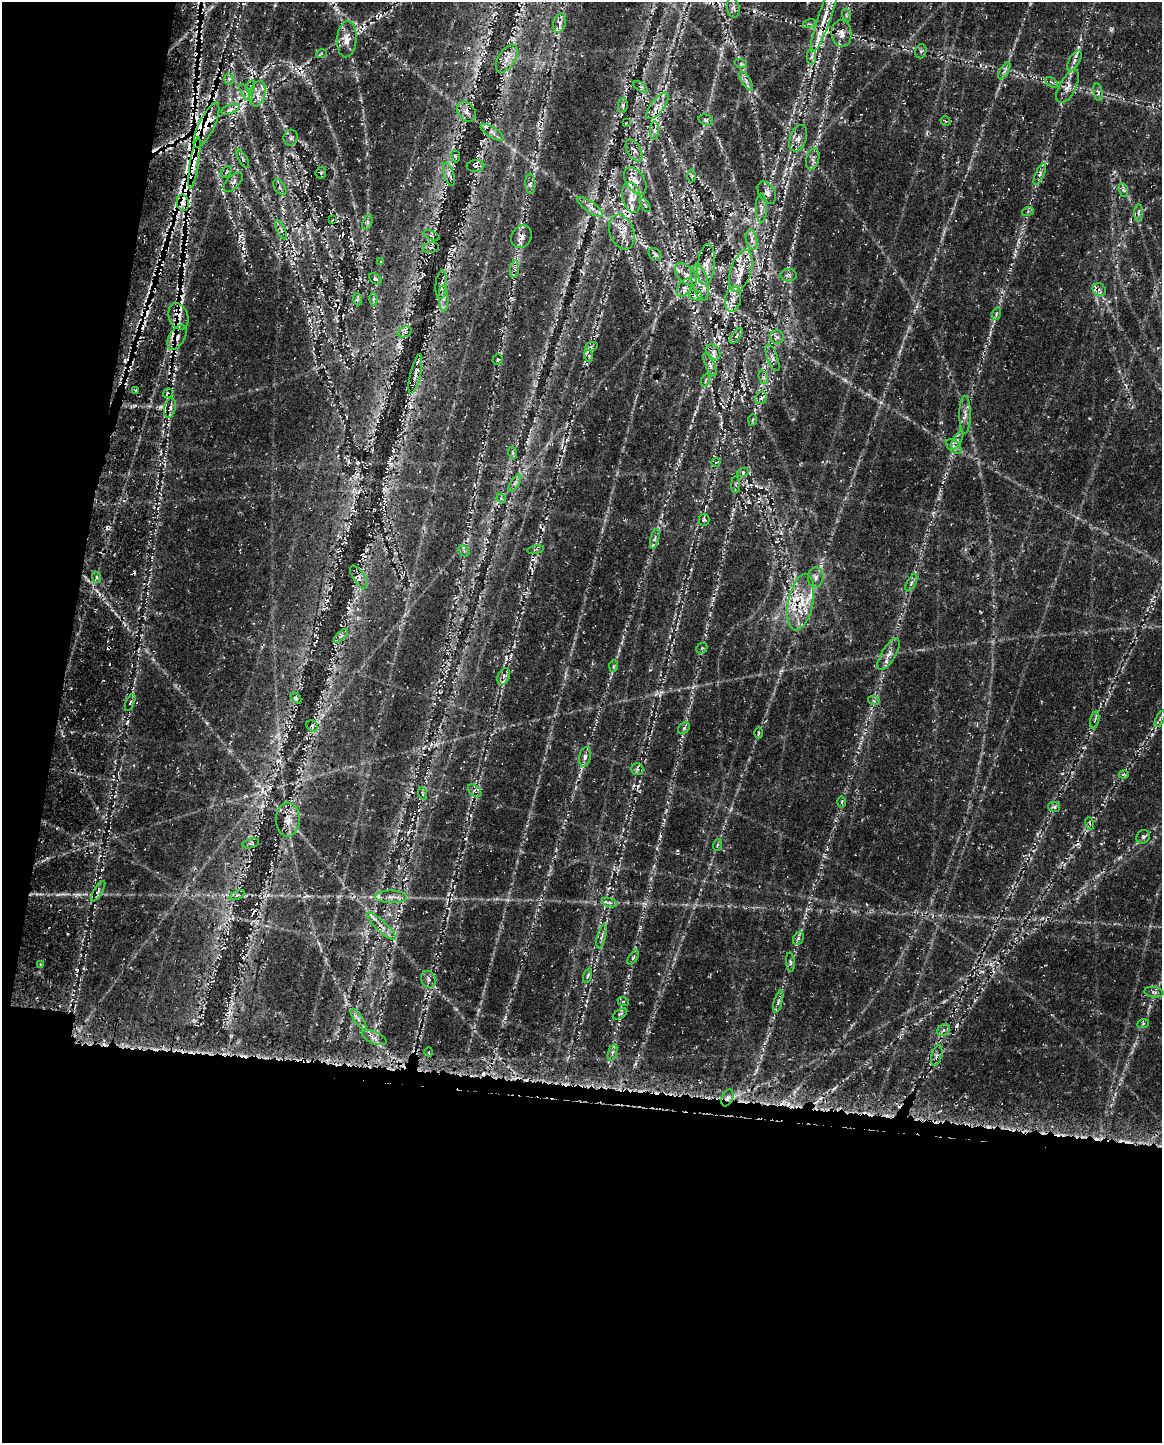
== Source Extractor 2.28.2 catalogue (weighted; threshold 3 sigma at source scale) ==
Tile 9 of 4 x 3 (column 1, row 3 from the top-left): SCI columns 157-1316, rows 408-1848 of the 4964 x 5196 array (HDU 1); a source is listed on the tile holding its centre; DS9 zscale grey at full resolution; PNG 1164 x 1445 px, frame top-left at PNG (2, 2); each listed source drawn as its Kron ellipse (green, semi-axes under 4 px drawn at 4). Shown black and unused: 30% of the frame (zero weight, under 3 of 4 exposures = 14% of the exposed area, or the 3 px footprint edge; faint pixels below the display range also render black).
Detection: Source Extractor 2.28.2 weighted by HDU 2 'WHT'; one run over the whole footprint, this tile lists its part. Background 0.0396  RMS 0.0057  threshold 0.0256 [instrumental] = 3 sigma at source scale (4.5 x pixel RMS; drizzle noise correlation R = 1.50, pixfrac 1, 0.0396/0.0396 arcsec/px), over >= 5 px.
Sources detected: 234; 39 cosmic-ray / hot-pixel residue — neither listed nor drawn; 24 inside a brighter listed object's ellipse — not listed separately; the other 171 listed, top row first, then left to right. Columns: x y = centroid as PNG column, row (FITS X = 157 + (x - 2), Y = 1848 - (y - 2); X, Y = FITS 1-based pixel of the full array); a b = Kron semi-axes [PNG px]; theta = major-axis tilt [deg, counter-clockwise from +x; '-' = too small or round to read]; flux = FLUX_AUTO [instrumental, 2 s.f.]
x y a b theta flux
733 8 10 6 -79 1.7
846 15 6 4 -72 0.96
824 18 36 6 71 11
560 23 10 6 75 2.3
809 24 6 4 16 1
842 34 13 10 -85 4.8
347 39 18 9 86 6.2
921 51 7 5 75 1.1
321 54 5 3 - 0.62
811 57 7 5 90 1.7
507 59 16 8 59 4.9
1074 61 11 5 61 2.3
741 64 6 4 -18 0.86
1004 71 9 4 61 1.7
229 79 5 5 - 1.2
746 81 11 4 -58 2
1051 82 7 4 -32 1.2
250 87 6 4 71 1
640 87 8 3 -31 1
1068 87 18 8 62 4.8
1098 92 9 4 -80 1.3
246 93 10 4 -56 1.6
258 94 13 7 75 4.8
623 105 7 5 85 1
657 106 16 6 52 4.3
230 109 9 4 18 1.6
467 112 11 8 -51 2.9
706 120 7 5 -16 1
945 121 5 3 - 0.62
626 123 3 2 - 0.44
207 125 25 8 65 14
655 130 9 4 90 1.7
492 132 13 5 -32 2.6
291 138 8 7 - 1.7
798 138 14 8 70 3.6
634 150 12 6 -58 2.9
456 156 6 3 -81 0.58
243 159 10 3 -61 0.91
813 159 11 6 76 2.2
194 163 26 4 81 9.9
476 166 9 6 5 1.5
226 172 7 4 47 0.82
321 173 6 5 - 0.9
449 174 12 5 -73 2
1040 174 12 4 66 1.7
692 176 6 4 -89 0.92
635 181 15 9 -56 5.3
233 182 12 6 45 2.1
530 184 10 5 -85 1.5
280 187 9 5 -56 1.5
1123 190 7 4 -70 1.3
767 192 12 8 -58 3.2
631 197 16 9 -77 5.7
183 203 8 6 -79 3
645 205 8 3 -59 0.85
590 207 15 5 -36 3
761 208 14 5 90 3.2
1028 211 6 4 19 0.81
1138 213 8 4 88 1.4
332 220 3 2 - 0.52
367 222 8 4 71 1.2
281 230 10 3 -65 1
622 232 18 12 -69 7.5
432 235 8 2 -22 0.66
522 237 12 9 58 3.3
752 240 10 5 -79 2.6
431 248 8 5 9 1.4
655 254 7 5 -42 1.1
381 261 4 2 - 0.38
706 264 20 8 84 5.5
515 269 9 4 82 1.5
741 271 22 10 73 9
686 274 13 8 -47 4.1
789 275 8 6 0 1.5
375 279 7 4 -36 0.93
700 283 18 8 -77 6
441 285 14 5 85 2.6
685 288 10 6 53 2.1
1099 290 7 6 - 1.6
695 295 7 5 -15 1.4
443 298 13 5 -87 2.6
357 299 6 4 -72 0.95
373 299 6 4 89 0.96
733 299 13 8 81 4.9
996 314 6 4 72 0.87
178 316 13 9 -70 5.7
405 332 7 5 18 1.4
736 336 9 4 51 1.2
177 337 14 7 60 4
777 337 7 6 - 2
591 347 6 4 19 0.87
713 352 8 6 -57 2.4
589 356 6 4 -71 0.89
772 358 14 5 -69 2.5
498 360 5 5 - 1.2
710 365 13 4 -66 2.2
415 374 20 5 77 3.8
763 377 7 4 -72 1.2
706 380 6 4 71 0.91
136 390 3 2 - 0.71
168 393 5 3 - 0.69
761 398 6 5 - 1.2
170 408 10 6 76 2.2
965 415 19 5 -90 3.5
752 420 6 4 86 0.82
957 440 10 3 61 1.7
954 446 9 5 -44 1.8
513 453 6 4 -71 0.86
716 462 4 3 - 0.67
743 472 6 3 19 0.72
515 483 9 4 58 1.5
736 485 8 4 -89 1
501 498 5 4 - 0.84
704 520 6 5 - 0.98
655 539 10 4 76 1.6
536 550 8 4 10 1.1
464 551 6 4 -48 1.2
96 577 6 3 -72 0.79
359 577 13 5 -57 2.3
816 577 10 8 87 2.6
911 583 9 4 61 1.4
801 602 29 12 78 19
341 636 9 3 45 1.3
702 648 6 4 42 0.84
888 654 18 7 60 4.1
614 666 6 4 86 0.82
504 676 9 6 62 1.8
296 698 6 4 -47 0.85
874 701 6 4 -19 0.84
130 702 9 3 67 0.84
1160 719 9 4 66 1.2
1095 720 9 3 77 1.1
312 726 6 5 - 1.1
684 728 6 5 - 1.1
759 733 5 3 - 0.61
585 757 10 5 78 2.2
637 769 6 6 - 1.4
1124 774 5 3 - 0.68
475 791 8 5 -42 1.4
422 793 6 4 -71 0.84
842 802 6 4 89 0.73
1054 807 6 5 - 1.1
288 820 17 12 89 6.8
1089 823 6 4 -69 0.78
1143 837 7 6 - 1.3
251 843 8 4 15 1.2
717 845 6 3 71 0.77
98 891 11 3 58 1.1
237 895 8 4 21 1.4
391 897 16 6 -1 4
609 902 8 3 -19 1.2
381 926 19 5 -43 4.5
602 936 12 3 75 1.4
798 938 7 5 62 1.2
633 958 8 4 55 1
790 962 10 4 -85 1.2
40 964 3 3 - 0.7
588 976 7 3 71 0.97
428 979 9 7 -65 2
1154 992 10 5 -9 1.7
623 1001 6 4 -19 0.69
778 1002 12 4 75 1.8
620 1014 8 3 31 0.82
358 1019 12 4 -56 2.4
1143 1024 6 4 21 0.8
944 1030 7 5 39 1.5
374 1038 13 6 -23 2.9
429 1052 4 3 - 0.74
612 1052 8 3 71 1.3
937 1056 10 5 73 1.9
727 1098 9 5 67 2.1
Overlapping masked pixels (flux is a lower limit): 12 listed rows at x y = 230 109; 207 125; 194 163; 183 203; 178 316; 177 337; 415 374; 170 408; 801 602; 288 820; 381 926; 727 1098
Unlisted compact peaks at least as high as the median listed source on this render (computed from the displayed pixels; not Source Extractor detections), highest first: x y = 1111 30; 505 1018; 448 267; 384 489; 349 608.